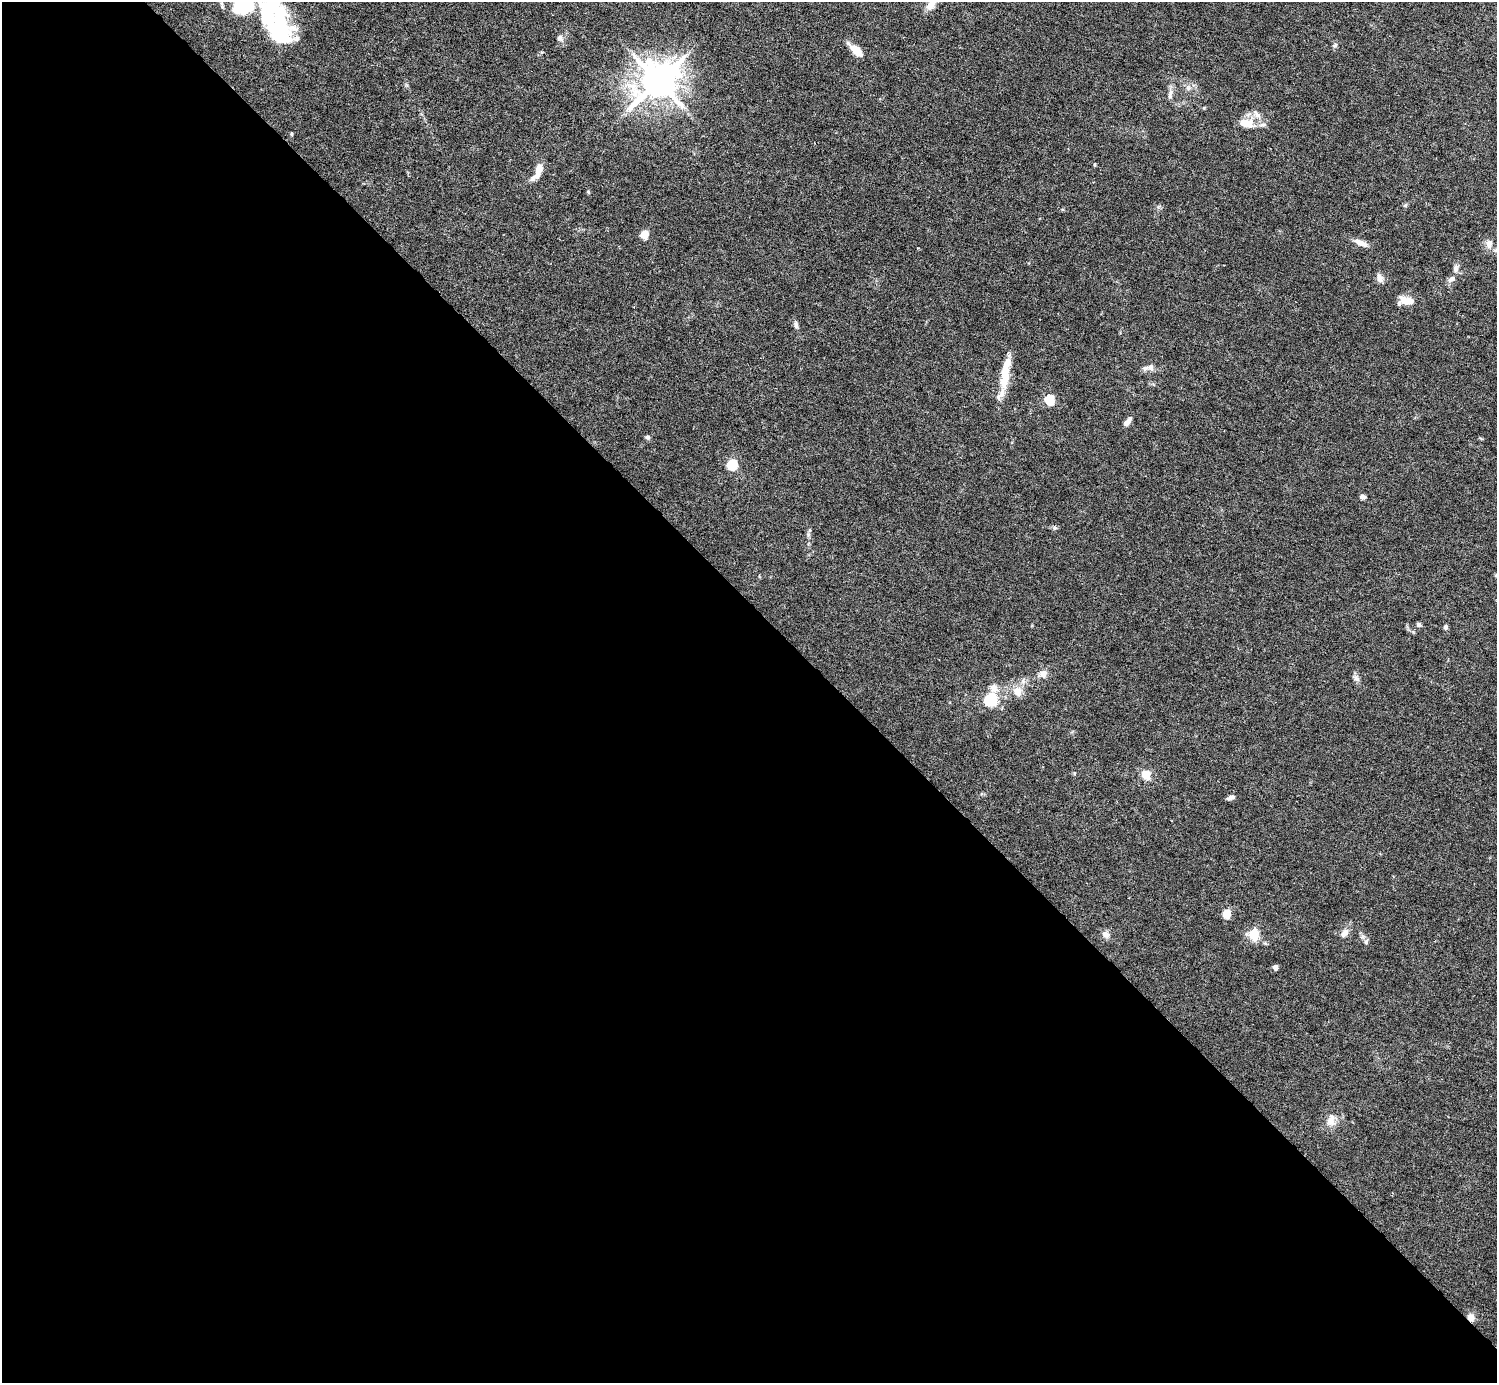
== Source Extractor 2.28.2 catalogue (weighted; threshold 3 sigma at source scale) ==
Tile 9 of 4 x 4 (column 1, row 3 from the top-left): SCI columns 46-1540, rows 1581-2961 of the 6030 x 6027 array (HDU 1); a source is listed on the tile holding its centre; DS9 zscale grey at full resolution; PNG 1499 x 1385 px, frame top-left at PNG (2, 2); no overlay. Shown black and unused: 56% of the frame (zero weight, under 5 of 9 exposures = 3% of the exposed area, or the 3 px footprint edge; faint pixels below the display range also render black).
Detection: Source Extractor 2.28.2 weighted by HDU 2 'WHT'; one run over the whole footprint, this tile lists its part. Background 0.0325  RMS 0.0026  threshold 0.0107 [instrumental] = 3 sigma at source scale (4.09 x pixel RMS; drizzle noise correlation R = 1.36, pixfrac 0.8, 0.05/0.05 arcsec/px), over >= 5 px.
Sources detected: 54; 4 inside a brighter object's white glare — not listed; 5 inside a brighter listed object's ellipse — not listed separately; the other 45 listed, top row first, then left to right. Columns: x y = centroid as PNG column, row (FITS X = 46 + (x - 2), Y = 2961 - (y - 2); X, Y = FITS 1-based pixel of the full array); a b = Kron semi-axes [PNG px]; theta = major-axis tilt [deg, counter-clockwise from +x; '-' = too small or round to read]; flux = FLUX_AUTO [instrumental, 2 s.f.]
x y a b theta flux
931 5 15 9 57 2.2
266 14 62 25 -63 16
560 38 9 8 - 0.78
1335 45 7 6 - 0.52
855 50 19 7 -42 3
658 81 12 10 41 650
1188 88 8 5 -45 0.61
1170 94 15 5 80 1
1257 114 12 7 -58 1.2
1246 123 19 12 -9 3.5
291 134 5 3 - 0.24
539 170 18 7 72 2.9
588 192 5 4 - 0.27
644 235 5 5 - 6.2
1361 243 18 6 -24 1.9
1489 244 13 8 75 1.4
1496 250 6 5 - 0.4
1455 268 11 7 -90 0.93
1379 278 13 8 -74 1.1
1451 279 11 7 29 0.98
1407 300 20 10 -13 2.7
796 325 10 6 -83 0.68
1151 367 8 7 - 0.83
1005 374 44 9 82 6.4
1049 400 6 5 - 14
1127 422 13 6 47 0.97
648 437 6 6 - 0.46
732 465 6 5 - 18
1363 497 7 5 -5 0.68
808 534 6 5 - 0.46
1419 624 6 5 - 0.5
1445 627 5 4 - 0.63
1043 674 12 10 48 1.5
1356 678 10 7 -69 0.83
1017 691 11 10 - 2.5
991 700 14 13 - 7.8
1146 775 9 8 - 3
1231 798 9 4 20 0.8
1226 914 6 5 - 7
1345 933 14 8 52 1.3
1106 934 11 8 -45 1.1
1254 934 13 10 -89 4.1
1275 967 5 4 - 1.2
1330 1120 18 9 72 2
1471 1317 9 8 - 1.6
Overlapping masked pixels (flux is a lower limit): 1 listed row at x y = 1471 1317
Isophote crosses this tile's border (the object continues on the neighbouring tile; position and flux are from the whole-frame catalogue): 3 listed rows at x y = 931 5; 266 14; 1496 250
Unlisted compact peaks at least as high as the median listed source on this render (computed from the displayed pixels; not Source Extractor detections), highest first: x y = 1366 942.